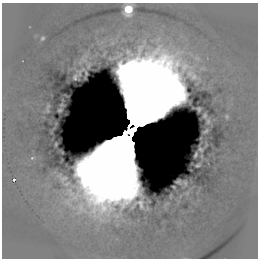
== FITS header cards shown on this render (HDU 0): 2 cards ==
NAXIS1  =                  256
NAXIS2  =                  256

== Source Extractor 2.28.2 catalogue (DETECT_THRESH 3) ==
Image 256 x 256 px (HDU 0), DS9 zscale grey, 1 PNG px = 1 image px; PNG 260 x 260 px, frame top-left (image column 1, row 256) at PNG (2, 3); no overlay
Background -0.269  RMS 1.1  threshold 3.22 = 3 sigma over >= 5 px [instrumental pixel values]
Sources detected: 20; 2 with non-positive FLUX_AUTO (blend fragments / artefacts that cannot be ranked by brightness) are not listed; the other 18 listed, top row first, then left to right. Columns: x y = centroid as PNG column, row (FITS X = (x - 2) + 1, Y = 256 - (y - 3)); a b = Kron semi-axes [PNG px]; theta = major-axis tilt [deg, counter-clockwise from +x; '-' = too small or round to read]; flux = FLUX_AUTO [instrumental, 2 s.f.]
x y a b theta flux
128 9 9 7 77 2400
42 38 6 4 36 130
75 77 5 3 - 130
199 109 4 3 - 93
205 116 3 3 - 98
227 116 5 5 - 100
208 121 6 5 - 110
206 131 4 2 - 82
200 149 4 3 - 89
196 155 4 2 - 92
32 158 6 5 - 110
198 165 4 2 - 97
62 178 17 11 -31 470
14 180 3 3 - 230
178 182 4 3 - 97
67 184 13 7 21 370
174 187 3 2 - 47
139 204 13 8 14 600
At the frame edge (FLAGS 8, measured only in part): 1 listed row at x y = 128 9
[2 non-positive-flux detections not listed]